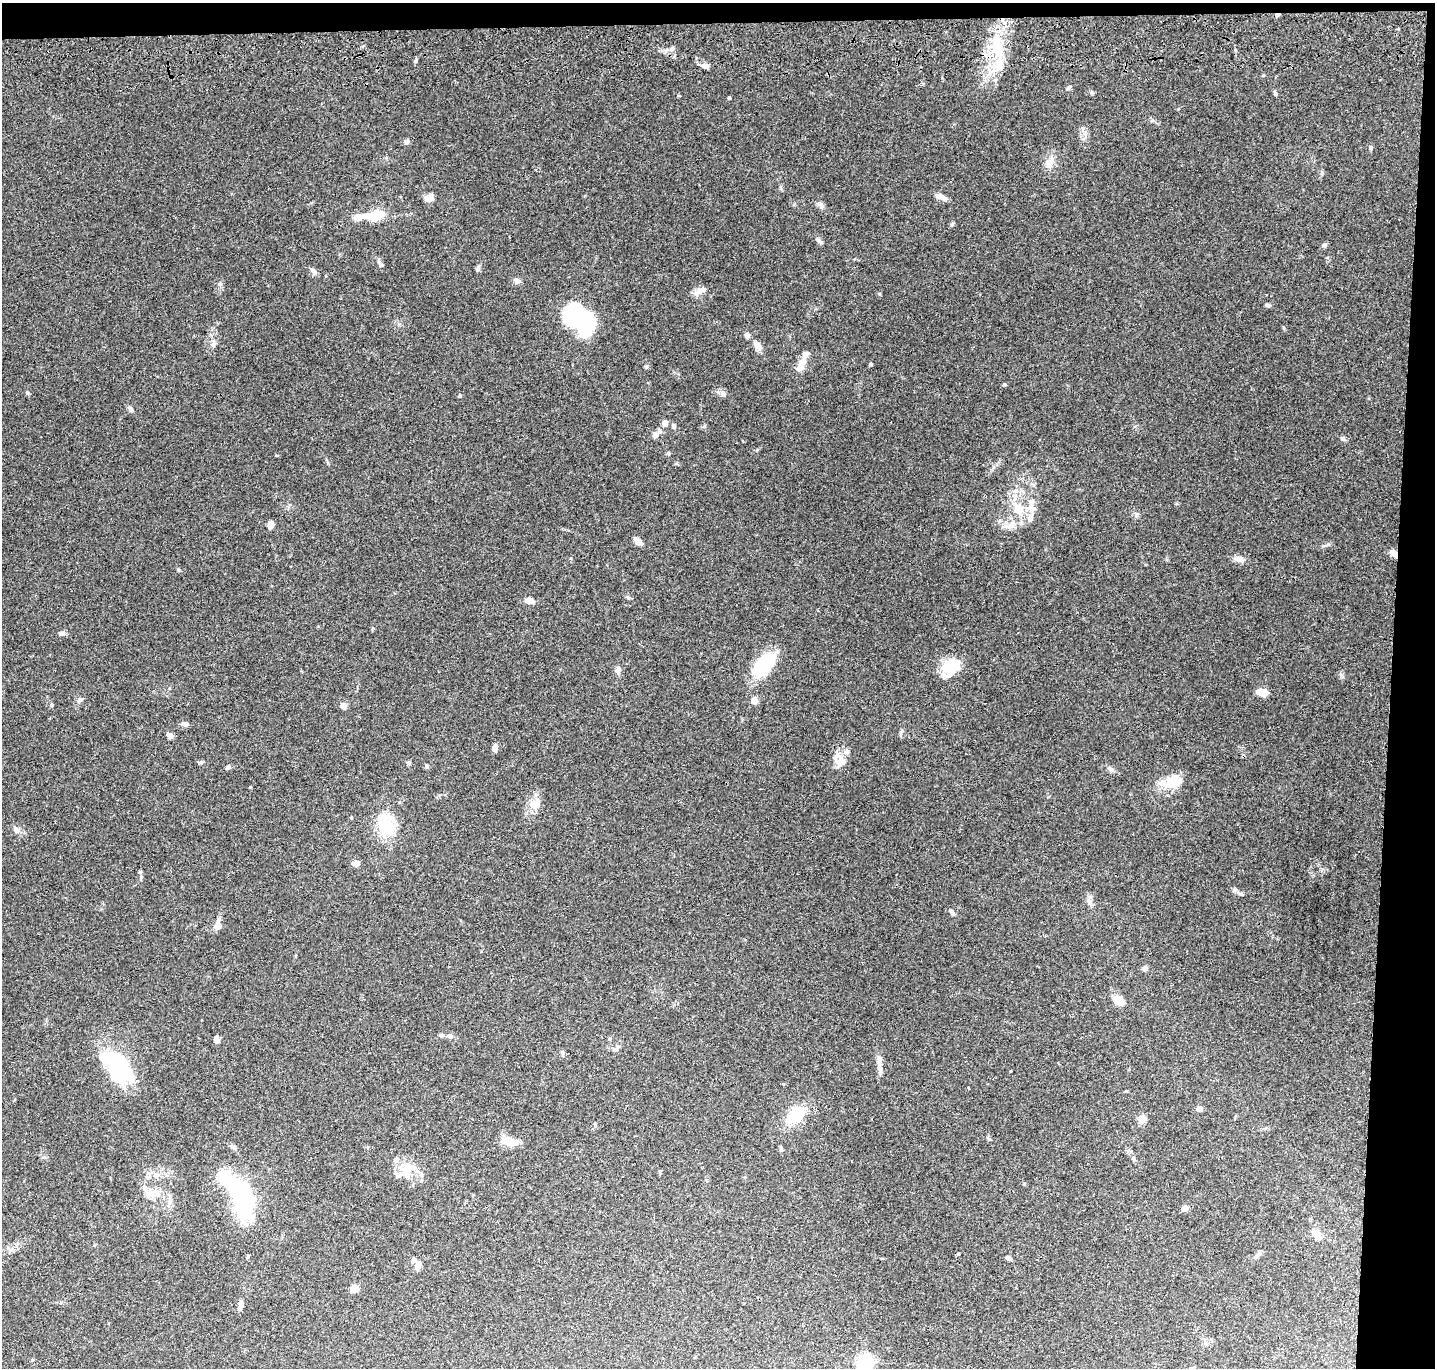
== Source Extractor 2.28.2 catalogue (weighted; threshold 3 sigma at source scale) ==
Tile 3 of 3 x 3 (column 3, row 1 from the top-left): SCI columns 2879-4311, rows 2937-4302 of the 4324 x 4505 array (HDU 1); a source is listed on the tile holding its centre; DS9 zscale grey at full resolution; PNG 1437 x 1370 px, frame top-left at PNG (2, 3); no overlay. Shown black and unused: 5% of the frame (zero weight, under 3 of 4 exposures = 6% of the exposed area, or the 3 px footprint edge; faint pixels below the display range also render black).
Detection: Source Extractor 2.28.2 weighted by HDU 2 'WHT'; one run over the whole footprint, this tile lists its part. Background 0.0839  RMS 0.0062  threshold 0.0277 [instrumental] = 3 sigma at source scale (4.5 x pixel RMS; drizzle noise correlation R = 1.50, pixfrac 1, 0.05/0.05 arcsec/px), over >= 5 px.
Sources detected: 110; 4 inside a brighter object's white glare — not listed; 6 inside a brighter listed object's ellipse — not listed separately; the other 100 listed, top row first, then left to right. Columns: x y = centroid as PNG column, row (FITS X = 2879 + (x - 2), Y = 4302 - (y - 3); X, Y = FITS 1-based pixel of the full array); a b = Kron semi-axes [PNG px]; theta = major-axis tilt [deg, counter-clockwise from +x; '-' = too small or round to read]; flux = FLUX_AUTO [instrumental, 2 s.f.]
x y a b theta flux
1277 15 6 4 19 1.5
997 47 31 14 -82 23
705 66 10 6 -20 2.4
1068 88 7 3 36 0.91
1275 93 9 3 -57 0.91
729 98 3 3 - 0.92
406 142 6 5 - 1.9
1370 148 6 4 -90 0.77
1050 162 12 9 53 5.6
941 197 13 6 -23 3.7
429 198 10 7 18 4.6
821 205 10 6 -47 2.1
375 216 15 8 11 17
358 217 16 8 9 5.7
819 241 9 5 -49 1.5
1324 245 6 5 - 1.3
381 265 6 4 -1 0.86
477 269 7 6 - 1.2
314 272 8 6 -56 2.4
517 281 9 6 -23 2
700 291 19 7 29 4
1267 305 6 5 - 1.1
573 315 24 20 -30 61
747 335 7 6 - 1.6
213 344 7 4 18 1.2
757 345 11 8 -53 3.7
802 362 31 7 66 7.5
870 364 3 3 - 1.2
1004 384 5 4 - 0.71
27 393 6 4 -28 0.9
723 394 8 6 -73 1.8
460 396 5 4 - 0.71
130 409 9 5 -53 1.5
665 423 8 6 -89 2.8
673 426 6 5 - 1.5
659 431 7 6 - 1.5
655 435 5 5 - 3.2
1343 438 7 6 - 1.2
668 453 5 4 - 0.87
276 455 5 3 - 0.45
1018 507 14 12 24 7.6
1030 517 14 7 62 3.7
271 525 8 6 73 3.1
638 541 9 5 -40 4.8
1394 553 7 5 -36 5.3
1239 559 12 8 -4 3.2
628 597 6 4 -71 0.79
529 600 9 6 -7 3.8
61 633 8 6 -5 1.6
764 664 27 16 48 32
951 667 25 18 28 14
618 670 9 7 88 2.2
1262 692 11 7 -9 7.2
80 700 7 5 68 1.3
754 700 5 4 - 12
343 706 8 7 - 2.7
184 724 8 6 -4 2.3
170 736 7 5 -48 2.4
495 747 7 5 78 3.2
847 752 7 7 - 2
842 761 18 10 -57 5.7
200 762 7 5 19 0.96
228 767 6 4 31 1.3
1110 769 10 5 -39 1.7
1168 783 29 15 27 13
250 787 3 3 - 0.47
533 804 14 12 12 5.9
386 828 24 19 -46 21
16 830 9 6 -18 2
356 863 8 6 -12 2.6
141 877 7 4 66 0.98
1241 894 8 4 -26 1.3
952 912 9 4 -55 1.2
218 925 15 8 81 3.4
1145 968 8 5 72 1.4
1118 999 14 9 -34 5.9
441 1035 6 5 - 1.1
450 1036 7 6 - 1.8
217 1040 7 5 -87 2.6
562 1052 6 6 - 1.2
879 1061 18 6 90 3.5
117 1066 41 20 -47 54
1199 1109 4 4 - 5.8
795 1115 25 15 45 18
1142 1119 8 7 - 4.8
509 1141 20 9 -15 8.2
408 1166 18 13 34 9.7
421 1174 6 5 - 1.2
156 1175 10 8 27 3.3
149 1195 11 8 62 4
242 1196 32 15 -80 80
170 1200 14 4 82 2.2
1185 1208 5 4 - 8.1
1317 1235 11 9 -27 4.3
958 1254 5 3 - 0.54
1008 1258 5 4 - 1.7
418 1264 11 7 78 3
354 1288 6 6 - 7
241 1304 13 5 74 1.9
865 1362 6 6 - 140
Overlapping masked pixels (flux is a lower limit): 2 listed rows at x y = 1277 15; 1394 553
Isophote crosses this tile's border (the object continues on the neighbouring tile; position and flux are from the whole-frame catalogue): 1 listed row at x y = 865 1362
Unlisted compact peaks at least as high as the median listed source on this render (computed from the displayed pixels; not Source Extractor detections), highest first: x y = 415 61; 952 224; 1341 675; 646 367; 879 294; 219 284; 179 570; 1328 544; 1092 92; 52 705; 993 467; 902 731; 672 48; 1284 328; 1152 121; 676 463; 427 767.